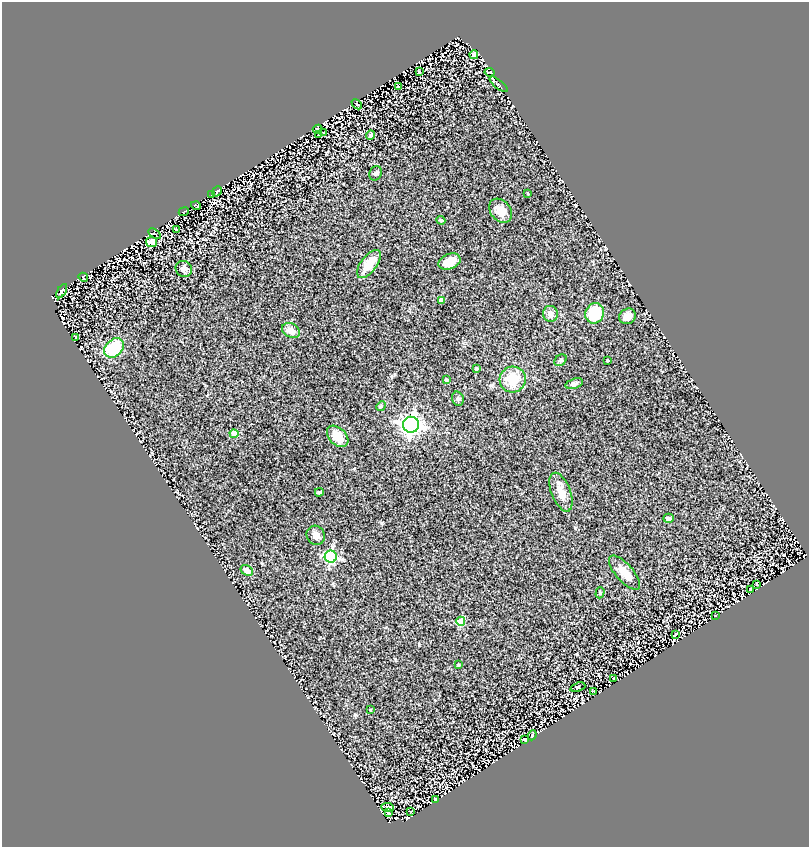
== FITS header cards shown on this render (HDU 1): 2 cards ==
NAXIS1  =                  807
NAXIS2  =                  845

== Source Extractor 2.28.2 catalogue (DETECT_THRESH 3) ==
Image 807 x 845 px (HDU 1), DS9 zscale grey, 1 PNG px = 1 image px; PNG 811 x 849 px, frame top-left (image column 1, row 845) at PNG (2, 2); each listed source drawn as its Kron ellipse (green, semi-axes under 4 px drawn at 4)
Background 2.19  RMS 0.11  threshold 0.321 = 3 sigma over >= 5 px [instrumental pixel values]
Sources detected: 68; all 68 listed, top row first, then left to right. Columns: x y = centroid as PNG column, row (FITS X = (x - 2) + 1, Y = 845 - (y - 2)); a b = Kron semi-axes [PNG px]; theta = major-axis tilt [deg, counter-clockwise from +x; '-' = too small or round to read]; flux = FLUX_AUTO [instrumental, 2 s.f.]
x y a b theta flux
474 55 4 4 - 53
419 72 3 3 - 9.6
490 72 5 2 - 7.4
499 84 11 3 -39 11
398 86 3 3 - 29
357 104 6 2 -44 5.3
317 129 5 3 - 10
324 133 3 2 - 3.5
319 134 3 2 - 4.1
370 135 5 3 - 12
376 173 7 6 - 16
217 191 6 3 52 7.2
527 193 4 2 - 6.2
212 194 2 2 - 5.5
196 205 5 3 - 7.8
501 211 13 10 -50 81
184 212 5 2 - 5.5
441 220 4 4 - 9
176 230 3 2 - 4.4
155 234 7 2 -31 4.8
152 242 5 5 - 180
449 262 11 7 21 85
369 264 16 8 53 130
184 269 8 7 - 30
83 277 5 2 - 7.7
62 291 8 3 59 12
441 300 4 4 - 56
595 313 10 9 - 220
550 314 8 7 - 43
628 316 8 7 - 58
291 330 9 7 -29 53
76 337 3 2 - 4.6
114 348 11 8 44 330
560 360 7 5 36 11
607 360 3 3 - 9.3
476 368 3 3 - 16
513 379 13 13 - 170
446 380 4 4 - 12
574 384 9 5 17 19
458 399 7 5 -74 15
381 406 5 4 - 8.5
411 425 8 8 - 3400
234 434 4 4 - 100
338 436 12 8 -44 110
319 492 4 3 - 8.3
561 492 20 9 -69 84
669 518 5 4 - 14
316 535 10 9 - 34
331 556 6 6 - 1000
247 570 6 5 - 56
624 573 21 8 -49 89
757 584 3 2 - 4.6
750 589 4 2 - 6.5
600 593 6 4 72 8.7
715 616 3 2 - 5.1
461 621 4 4 - 210
675 635 3 2 - 6.2
458 665 3 3 - 10
614 678 3 2 - 3.9
578 687 8 3 19 6
594 692 3 2 - 4.5
370 710 3 3 - 5
532 735 5 2 - 6.4
525 740 4 3 - 15
435 799 4 3 - 7.5
388 807 6 4 -8 27
411 811 3 2 - 4.1
388 813 3 3 - 15